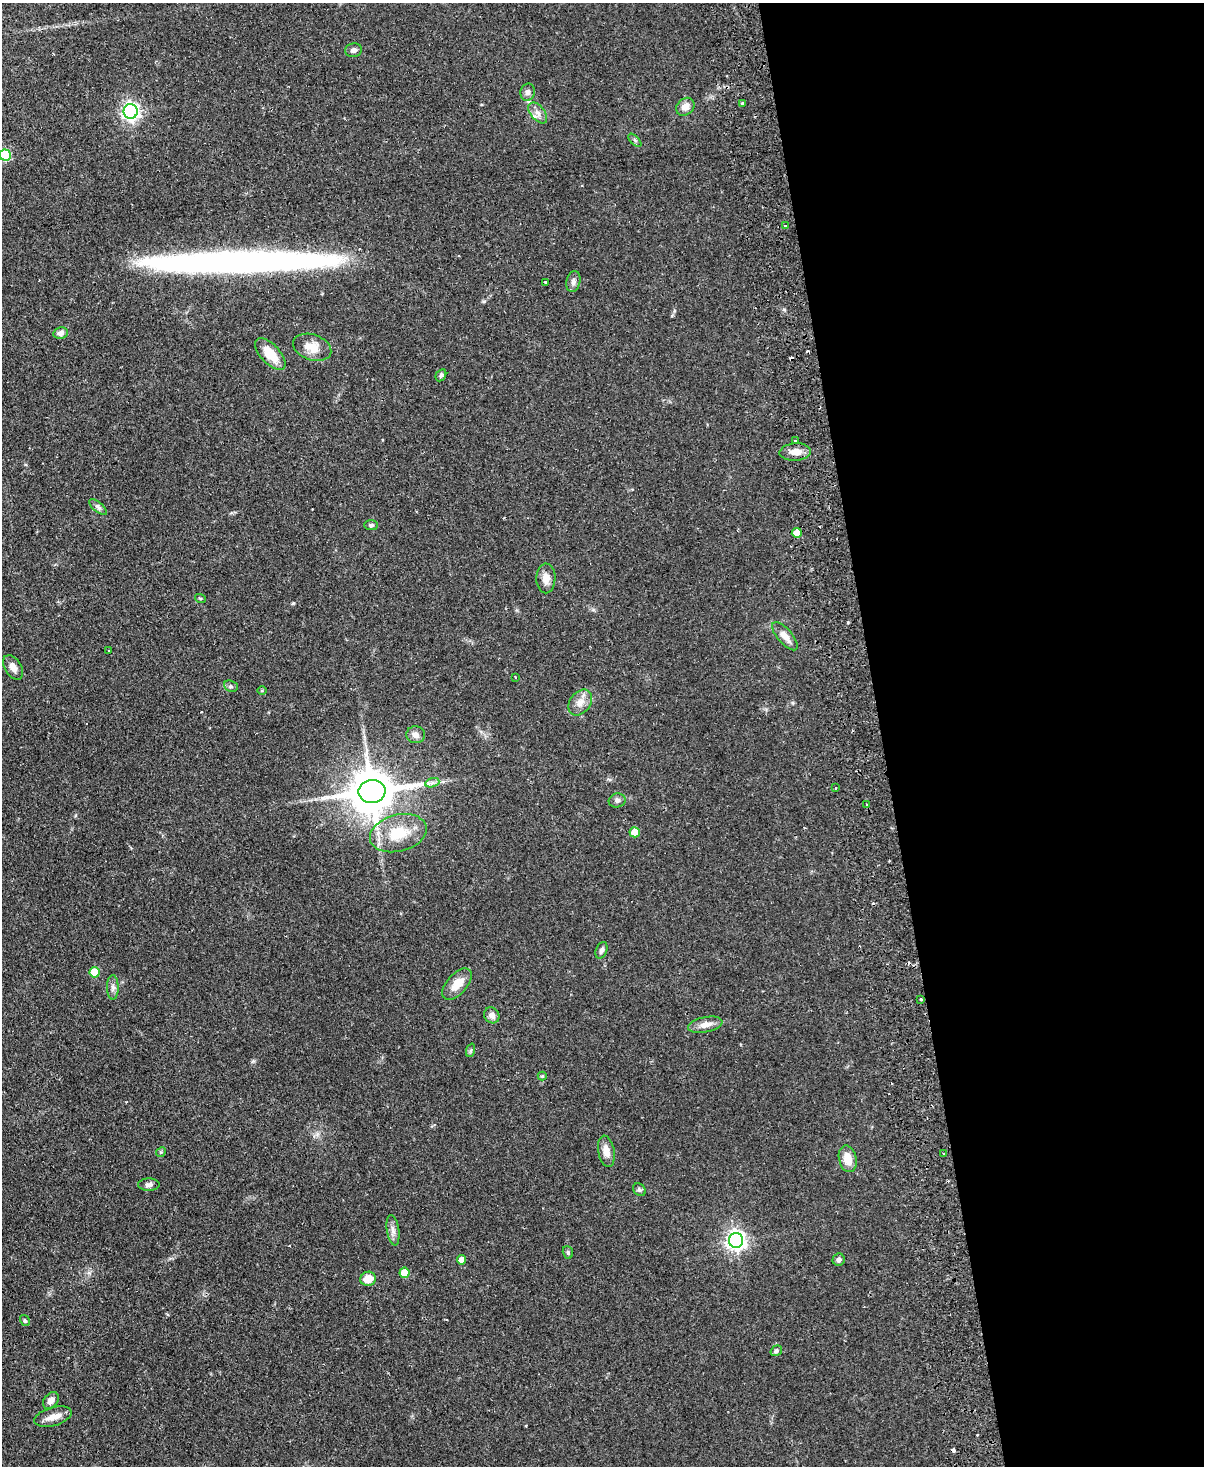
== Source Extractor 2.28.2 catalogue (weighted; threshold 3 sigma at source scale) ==
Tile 8 of 4 x 3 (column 4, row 2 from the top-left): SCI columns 3661-4862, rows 1728-3191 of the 4919 x 4807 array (HDU 1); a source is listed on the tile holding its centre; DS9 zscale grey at full resolution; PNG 1206 x 1468 px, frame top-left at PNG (2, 3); each listed source drawn as its Kron ellipse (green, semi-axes under 4 px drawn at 4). Shown black and unused: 27% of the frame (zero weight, under 2 of 3 exposures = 3% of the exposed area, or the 3 px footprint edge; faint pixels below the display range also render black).
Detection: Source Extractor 2.28.2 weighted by HDU 2 'WHT'; one run over the whole footprint, this tile lists its part. Background 0.102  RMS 0.0067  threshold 0.03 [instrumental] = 3 sigma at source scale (4.5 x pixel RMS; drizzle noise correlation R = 1.50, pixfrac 1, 0.05/0.05 arcsec/px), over >= 5 px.
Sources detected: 72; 8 cosmic-ray / hot-pixel residue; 1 long thin detection or spike segment (spike, bleed or trail) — neither listed nor drawn; the other 63 listed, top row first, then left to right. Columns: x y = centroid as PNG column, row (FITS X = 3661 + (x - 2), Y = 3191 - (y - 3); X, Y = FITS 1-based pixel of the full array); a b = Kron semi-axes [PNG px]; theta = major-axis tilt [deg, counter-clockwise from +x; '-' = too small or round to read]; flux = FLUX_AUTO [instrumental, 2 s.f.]
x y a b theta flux
353 50 8 6 11 2.2
528 92 9 7 77 2.5
742 103 4 3 - 0.6
685 107 10 8 41 4.9
131 111 7 7 - 230
538 113 12 7 -50 3.8
635 140 8 3 -45 0.98
5 155 5 5 - 40
785 226 3 3 - 2.3
545 282 3 3 - 4.1
573 282 10 7 79 2.8
61 333 7 5 11 2.9
312 347 20 12 -19 10
270 354 20 9 -47 14
441 375 6 5 - 1.3
795 441 3 3 - 3.4
795 452 16 8 4 6.2
98 507 11 4 -39 1.9
371 525 7 5 -1 1.4
797 533 5 5 - 8
546 578 15 9 89 5.8
200 598 5 3 - 0.65
785 636 17 7 -49 5.7
109 651 3 3 - 1.2
13 667 13 8 -58 4.4
515 677 3 2 - 0.55
231 686 7 5 -22 1.4
262 691 5 3 - 0.59
580 702 14 10 54 5.6
416 735 9 8 - 3.5
432 783 7 4 18 1.8
835 788 3 2 - 0.46
372 791 13 11 9 2700
617 800 8 7 - 2.2
867 804 3 3 - 14
635 832 5 5 - 11
398 833 29 18 14 23
602 950 8 5 67 1.8
95 972 5 5 - 14
457 984 19 10 48 8.9
113 987 12 6 -89 2.6
921 999 3 3 - 2.3
492 1015 8 7 - 3.6
705 1025 17 7 11 5.3
471 1050 7 4 71 1.1
542 1076 4 4 - 0.57
606 1151 16 8 -80 5.7
161 1152 5 4 - 0.87
943 1154 3 3 - 1.4
848 1159 13 8 -77 9.1
149 1185 11 6 1 2.3
639 1190 7 5 -45 1.3
393 1230 15 6 -81 3.2
736 1240 7 7 - 320
568 1252 6 5 - 1.1
461 1260 4 4 - 4.2
839 1260 6 6 - 2.1
405 1273 5 5 - 13
368 1279 8 7 - 8.6
25 1321 6 4 -57 0.99
776 1351 6 5 - 1.3
51 1400 9 6 49 3.7
53 1417 19 9 16 6.3
Overlapping masked pixels (flux is a lower limit): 1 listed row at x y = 921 999
Isophote crosses this tile's border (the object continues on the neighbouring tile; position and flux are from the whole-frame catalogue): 1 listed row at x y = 5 155
Unlisted compact peaks at least as high as the median listed source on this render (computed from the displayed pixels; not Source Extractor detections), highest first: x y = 293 603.